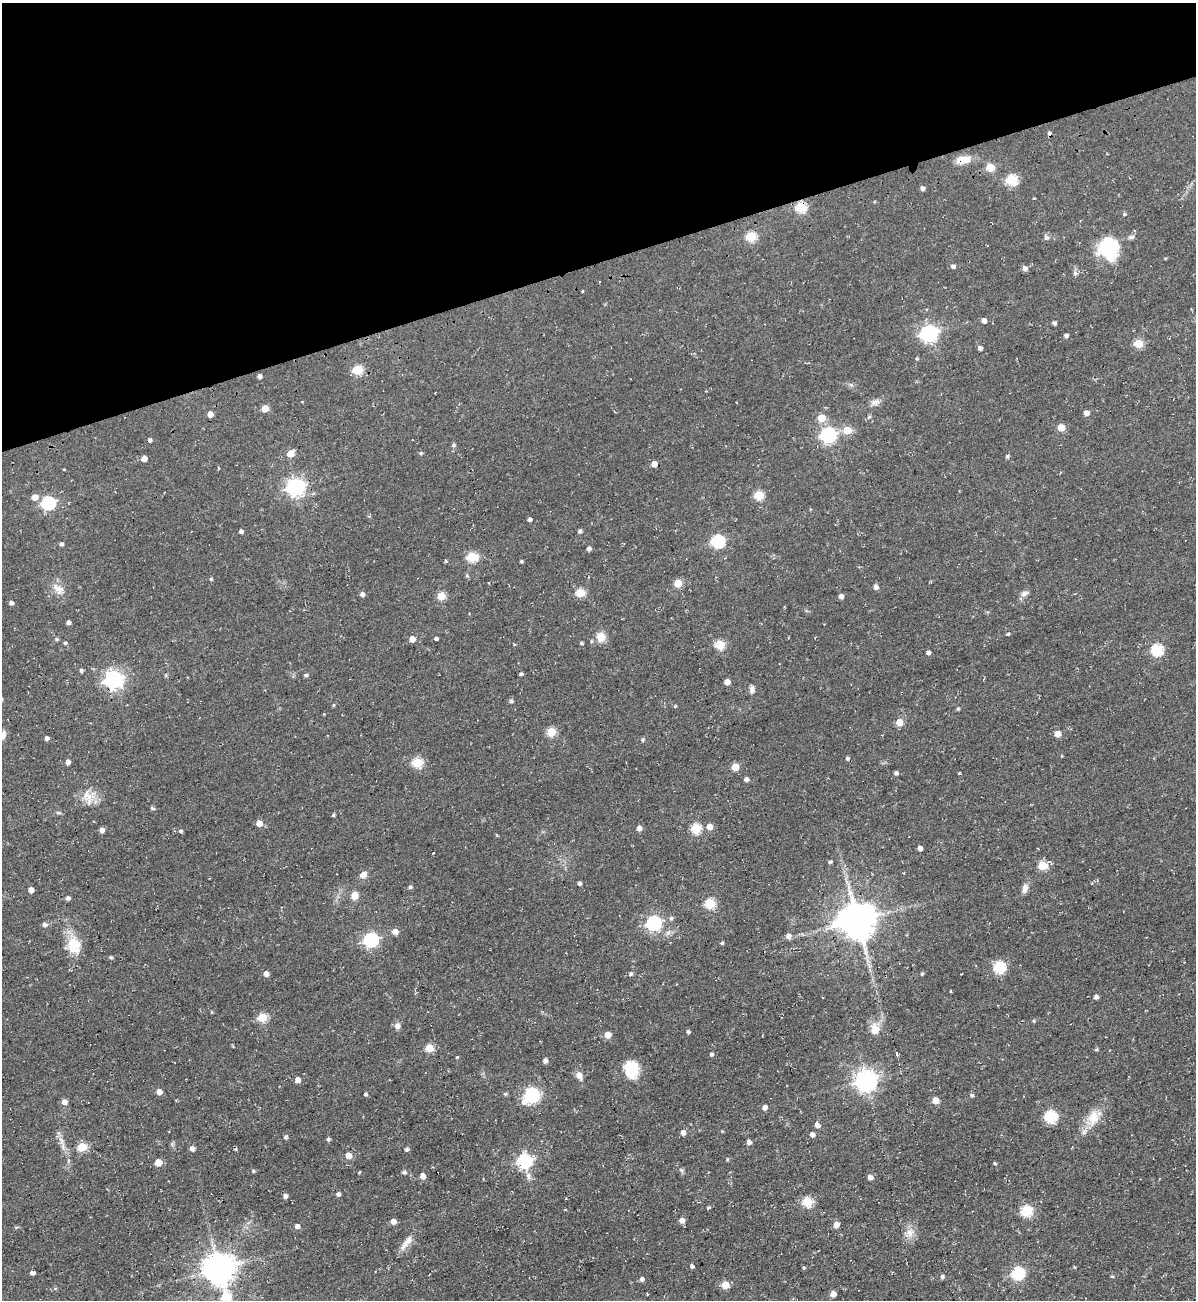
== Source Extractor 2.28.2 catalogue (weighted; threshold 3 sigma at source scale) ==
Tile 3 of 4 x 4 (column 3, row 1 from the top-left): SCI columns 2647-3840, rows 3930-5227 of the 5180 x 5227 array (HDU 1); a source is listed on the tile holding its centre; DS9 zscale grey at full resolution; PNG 1198 x 1302 px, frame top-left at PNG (2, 3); no overlay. Shown black and unused: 20% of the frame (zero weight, under 2 of 3 exposures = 2% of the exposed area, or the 3 px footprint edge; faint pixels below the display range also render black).
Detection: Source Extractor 2.28.2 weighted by HDU 2 'WHT'; one run over the whole footprint, this tile lists its part. Background 0.0433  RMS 0.0078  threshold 0.0349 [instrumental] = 3 sigma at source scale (4.5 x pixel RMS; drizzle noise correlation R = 1.50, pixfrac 1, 0.05/0.05 arcsec/px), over >= 5 px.
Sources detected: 211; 1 inside a brighter object's white glare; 3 cosmic-ray / hot-pixel residue — not listed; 1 inside a brighter listed object's ellipse — not listed separately; the other 206 listed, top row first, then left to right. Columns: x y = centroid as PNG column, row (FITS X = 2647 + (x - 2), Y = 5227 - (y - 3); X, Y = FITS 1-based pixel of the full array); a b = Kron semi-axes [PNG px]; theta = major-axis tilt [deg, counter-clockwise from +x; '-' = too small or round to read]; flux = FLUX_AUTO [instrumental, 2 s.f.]
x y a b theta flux
963 160 20 10 8 9
990 167 5 5 - 23
1012 180 6 5 - 58
922 188 4 4 - 2.8
800 207 6 5 - 49
1124 214 5 4 - 1.1
751 236 5 5 - 42
1046 237 8 5 -22 1.6
1109 249 28 24 5 35
953 266 5 4 - 2
1025 268 6 5 - 2.8
1075 273 7 5 -43 1.7
582 291 3 2 - 1
984 321 4 4 - 3.6
1054 323 4 4 - 2
929 333 7 6 - 260
1066 336 4 4 - 2.5
1138 344 5 5 - 29
980 348 5 4 - 2
917 359 5 4 - 0.93
357 370 5 5 - 42
259 376 4 4 - 2.4
851 385 6 4 -42 1.5
875 402 13 8 22 3.8
265 409 5 5 - 13
1086 413 4 4 - 5.5
210 414 4 4 - 5.9
869 417 6 5 - 1.3
821 418 5 5 - 16
1061 428 5 5 - 13
847 430 5 5 - 19
828 435 7 6 - 190
453 445 6 5 - 1.3
421 453 5 5 - 0.89
291 454 5 5 - 11
1007 456 4 4 - 1.4
144 459 5 4 - 6.7
654 464 5 4 - 6.8
64 470 3 2 - 0.95
295 487 7 6 - 290
759 495 5 5 - 36
34 497 6 5 - 5.9
48 503 6 6 - 110
529 520 4 3 - 2.2
241 531 4 4 - 2.3
580 531 4 4 - 1.9
717 541 6 6 - 92
61 544 4 4 - 1.8
589 549 4 4 - 2.7
472 557 6 5 - 43
446 561 5 3 - 0.88
521 561 3 3 - 1.2
467 575 6 5 - 1.2
211 579 4 4 - 0.99
678 583 5 5 - 19
876 587 6 5 - 2.9
58 589 18 10 -37 7.2
580 593 5 5 - 30
362 594 4 4 - 3
1024 594 11 7 27 3.2
441 596 5 5 - 21
841 596 5 4 - 3
11 603 4 4 - 2.3
68 623 4 4 - 2.3
1008 634 4 3 - 1.5
601 637 11 10 - 9
57 639 5 4 - 1
412 639 5 4 - 6.6
436 639 4 3 - 1.5
65 643 4 4 - 1.1
581 643 3 3 - 1.3
514 644 3 3 - 0.7
720 645 5 5 - 38
1157 650 6 6 - 67
928 653 4 4 - 2.3
81 670 4 4 - 1.6
521 674 4 3 - 1.5
166 675 6 3 71 0.81
306 675 4 4 - 1.5
113 679 7 7 - 300
727 682 5 4 - 6.5
752 690 9 6 81 2.8
511 701 6 4 81 1.6
334 705 4 4 - 0.89
958 709 4 4 - 1
899 722 5 5 - 12
551 732 5 5 - 30
1057 734 5 4 - 8.2
3 735 11 7 63 4.2
47 738 4 4 - 2.4
643 740 5 5 - 1.3
1062 756 3 3 - 0.62
847 758 5 4 - 1.2
68 762 4 4 - 3.5
417 762 5 5 - 44
735 767 5 5 - 15
896 773 4 4 - 2
746 779 4 4 - 2.6
88 795 20 15 -13 11
152 808 6 4 -29 1.2
59 813 6 4 -18 1
333 815 4 4 - 1
259 823 5 5 - 6.5
709 827 5 5 - 6.8
639 828 5 5 - 4.5
696 829 5 5 - 46
102 830 5 5 - 3.1
181 831 5 5 - 1.5
920 848 4 4 - 3.7
830 862 4 3 - 1.4
1043 866 5 5 - 31
363 875 9 7 36 4.5
579 883 4 4 - 1.9
410 887 5 4 - 1.5
1025 888 12 7 81 3.8
31 890 4 4 - 5.1
354 895 10 8 88 5.5
68 898 5 4 - 2.1
710 903 5 5 - 47
671 918 6 5 - 1.6
857 920 11 10 - 2100
653 923 6 6 - 160
45 925 5 5 - 2.5
395 932 5 5 - 6.5
788 936 7 6 - 3.3
371 940 6 6 - 140
722 943 3 3 - 1.3
74 944 11 9 -82 27
111 957 4 4 - 1.2
999 967 6 6 - 67
266 974 5 4 - 4.9
631 974 5 5 - 1.6
922 974 4 3 - 1
950 991 4 3 - 0.58
1096 997 4 4 - 2.7
211 1012 4 3 - 0.77
262 1018 5 5 - 36
1034 1021 5 4 - 1.1
397 1026 8 7 - 3.4
875 1029 15 12 -82 8.4
688 1031 4 4 - 1.6
607 1035 5 5 - 9.6
429 1048 5 5 - 20
1096 1049 5 4 - 0.95
711 1054 5 4 - 1.3
897 1055 5 3 - 3.5
457 1057 4 3 - 0.64
545 1061 5 5 - 2.7
631 1069 18 14 -83 21
579 1075 7 5 -65 6.6
298 1080 4 4 - 5.7
865 1080 8 7 - 430
159 1092 5 4 - 5.8
365 1094 4 4 - 1.4
505 1094 5 4 - 1.1
532 1095 6 6 - 170
972 1095 5 5 - 1.4
935 1100 5 5 - 9.3
64 1102 5 5 - 5.2
524 1102 8 7 - 5
765 1107 5 4 - 3.7
1050 1117 6 6 - 82
1094 1118 24 15 63 15
817 1125 5 5 - 4.3
683 1132 5 4 - 4.2
812 1135 6 5 - 2.5
286 1137 5 4 - 1.4
328 1139 5 4 - 1.5
62 1141 12 4 -79 3.5
749 1142 4 4 - 3.9
82 1147 5 5 - 36
192 1148 5 4 - 4
406 1149 5 4 - 1.7
348 1156 5 5 - 11
727 1159 4 3 - 0.9
524 1161 6 6 - 150
158 1162 5 5 - 14
995 1163 4 3 - 1
253 1171 5 4 - 0.99
360 1172 4 3 - 0.62
404 1172 6 5 - 1.5
422 1176 5 4 - 6.3
528 1176 10 6 -82 3.3
870 1177 5 5 - 3.9
338 1194 4 4 - 2.2
285 1196 5 5 - 2.5
807 1202 5 5 - 40
708 1208 6 3 31 0.96
1026 1211 6 5 - 64
682 1220 5 5 - 5.1
393 1222 5 5 - 5.4
836 1225 5 5 - 5.5
297 1226 5 4 - 3.5
910 1233 12 9 -79 6.4
407 1242 26 7 52 6.9
692 1266 4 4 - 1.8
804 1268 4 4 - 0.85
219 1269 9 9 - 1300
32 1273 4 4 - 2.7
1017 1273 6 6 - 95
942 1276 5 5 - 1.8
1112 1276 4 3 - 0.86
642 1279 5 5 - 2.3
725 1285 5 5 - 17
833 1294 5 5 - 5.2
226 1298 7 5 -83 40
Overlapping masked pixels (flux is a lower limit): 3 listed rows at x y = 963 160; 800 207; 857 920
Isophote crosses this tile's border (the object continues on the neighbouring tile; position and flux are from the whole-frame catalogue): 2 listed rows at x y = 3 735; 226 1298